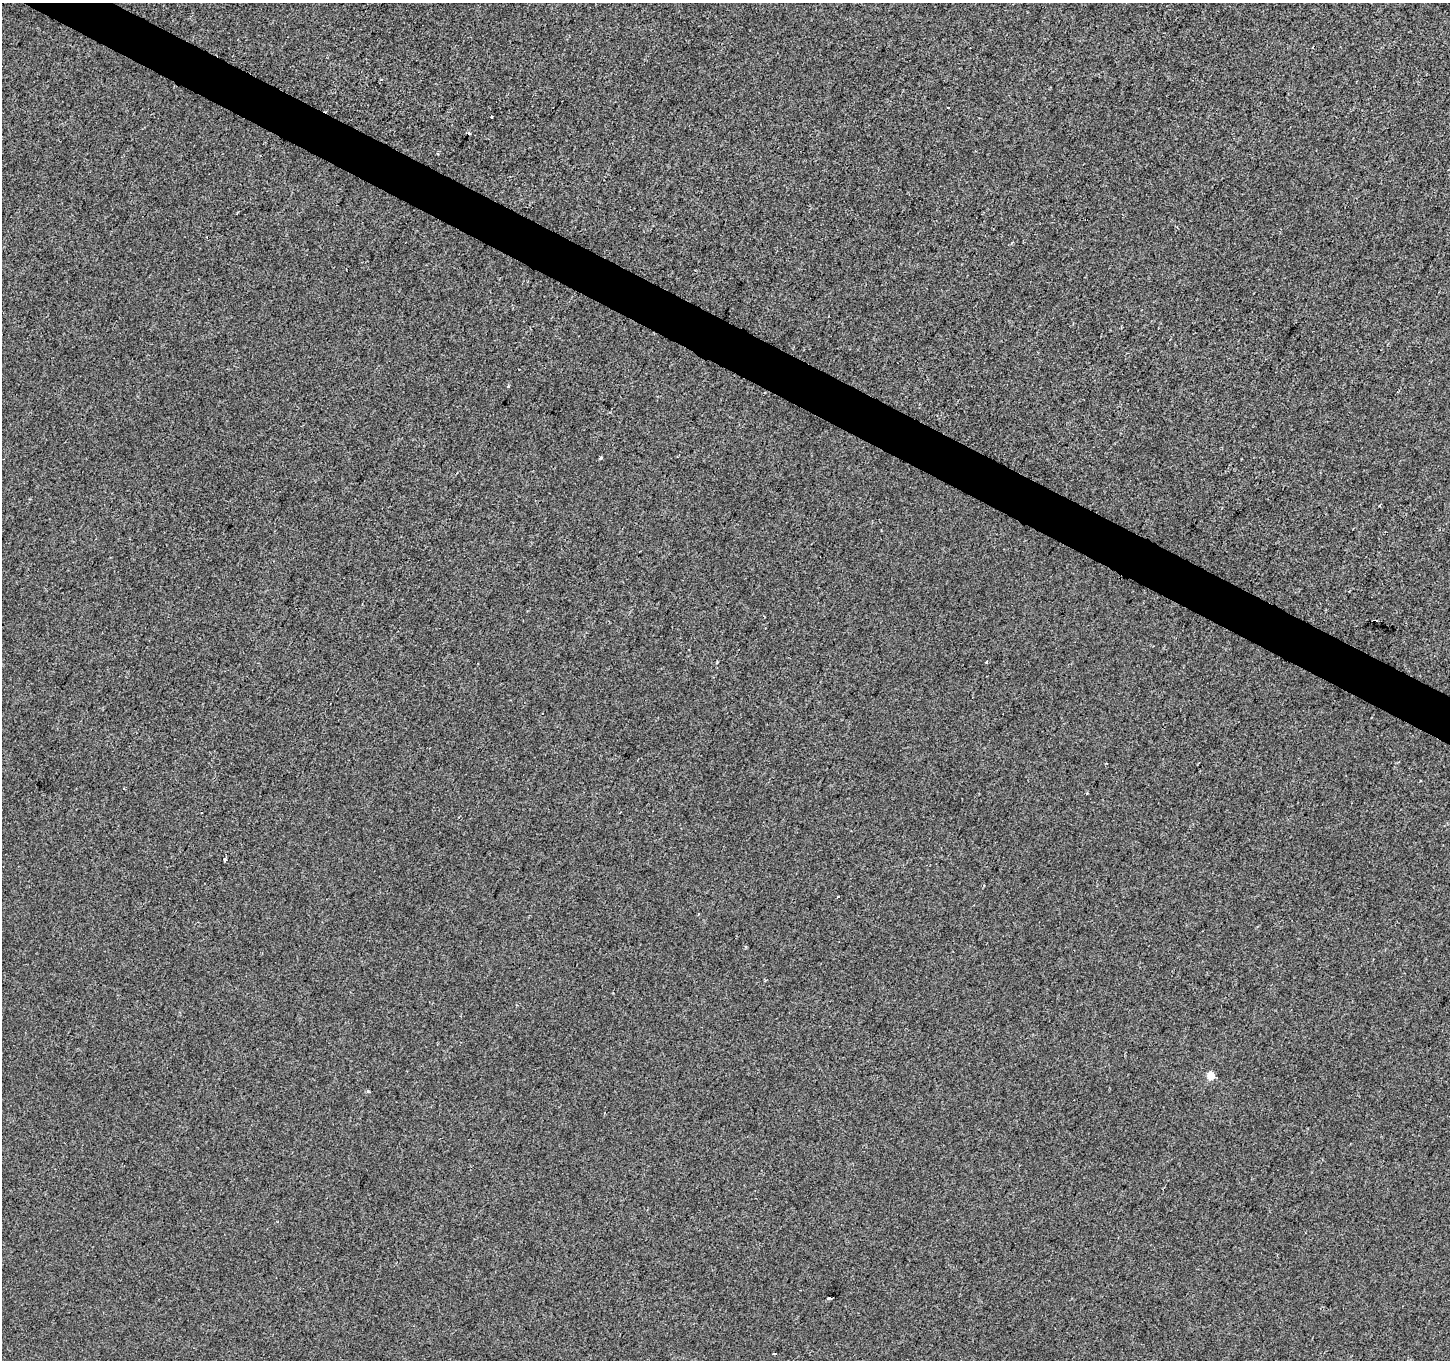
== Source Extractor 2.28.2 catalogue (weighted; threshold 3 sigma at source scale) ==
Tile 11 of 4 x 4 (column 3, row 3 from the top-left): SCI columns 2899-4346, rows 1555-2912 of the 5801 x 5890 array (HDU 1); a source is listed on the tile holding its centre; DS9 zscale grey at full resolution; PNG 1452 x 1362 px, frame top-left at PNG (2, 3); no overlay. Shown black and unused: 3% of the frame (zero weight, under 2 of 3 exposures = <1% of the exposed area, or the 3 px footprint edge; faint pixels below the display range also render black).
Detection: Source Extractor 2.28.2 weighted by HDU 2 'WHT'; one run over the whole footprint, this tile lists its part. Background 5.86e-04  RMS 0.0042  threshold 0.0187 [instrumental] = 3 sigma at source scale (4.5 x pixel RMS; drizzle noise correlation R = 1.50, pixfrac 1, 0.0396/0.0396 arcsec/px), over >= 5 px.
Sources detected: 14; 3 cosmic-ray / hot-pixel residue — not listed; the other 11 listed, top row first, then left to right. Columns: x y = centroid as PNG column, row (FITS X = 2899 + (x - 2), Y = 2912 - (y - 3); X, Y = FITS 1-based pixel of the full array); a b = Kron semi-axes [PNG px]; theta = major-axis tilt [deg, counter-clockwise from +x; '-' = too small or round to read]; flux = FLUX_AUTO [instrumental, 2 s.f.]
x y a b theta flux
492 117 3 3 - 1.6
469 133 3 3 - 0.95
508 386 3 3 - 0.52
600 458 3 3 - 1.4
986 662 4 2 - 0.38
225 860 4 3 - 1.9
837 897 3 2 - 0.64
1210 1075 5 5 - 9
368 1091 4 3 - 0.63
830 1298 4 3 - 2.5
774 1354 4 3 - 1.6